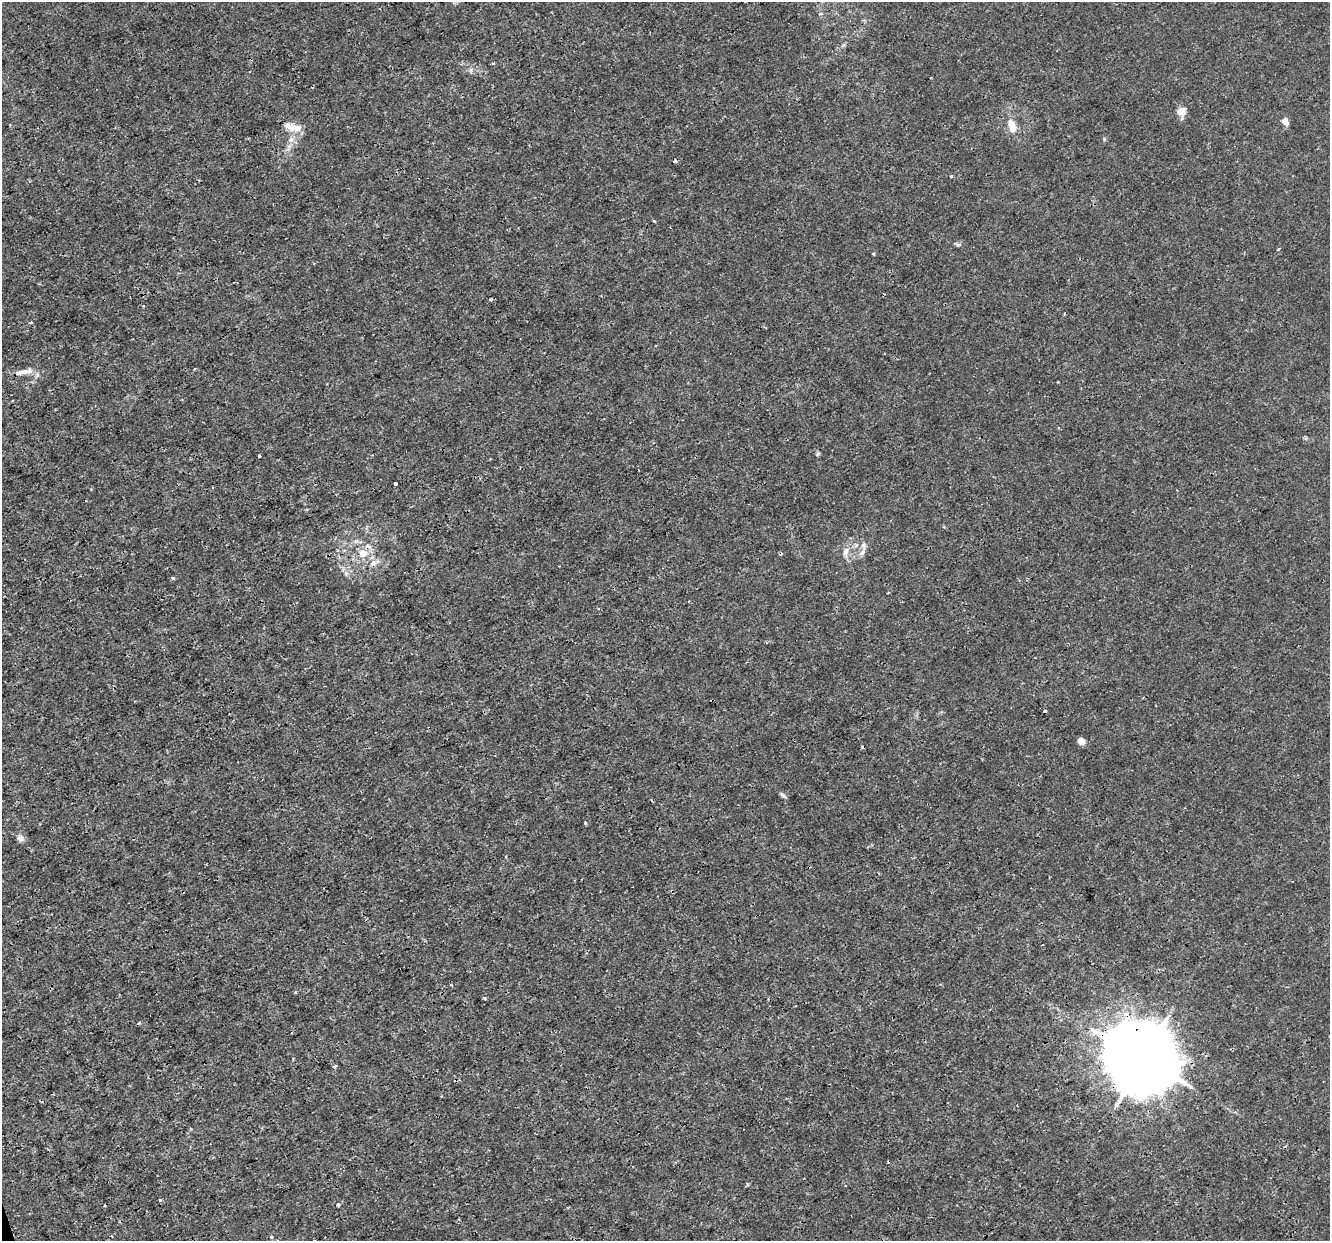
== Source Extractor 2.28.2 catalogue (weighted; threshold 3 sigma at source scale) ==
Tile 7 of 4 x 4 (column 3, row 2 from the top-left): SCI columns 2656-3983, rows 2590-3828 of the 5310 x 5126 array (HDU 1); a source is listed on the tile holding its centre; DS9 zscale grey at full resolution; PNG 1332 x 1243 px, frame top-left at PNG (2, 2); no overlay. Shown black and unused: <1% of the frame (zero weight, under 3 of 4 exposures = <1% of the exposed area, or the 3 px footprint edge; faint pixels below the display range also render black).
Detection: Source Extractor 2.28.2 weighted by HDU 2 'WHT'; one run over the whole footprint, this tile lists its part. Background 0.00258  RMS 8.2e-04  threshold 0.00367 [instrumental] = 3 sigma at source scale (4.5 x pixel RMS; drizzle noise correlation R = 1.50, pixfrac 1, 0.0396/0.0396 arcsec/px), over >= 5 px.
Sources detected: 35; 4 cosmic-ray / hot-pixel residue — not listed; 1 inside a brighter listed object's ellipse — not listed separately; the other 30 listed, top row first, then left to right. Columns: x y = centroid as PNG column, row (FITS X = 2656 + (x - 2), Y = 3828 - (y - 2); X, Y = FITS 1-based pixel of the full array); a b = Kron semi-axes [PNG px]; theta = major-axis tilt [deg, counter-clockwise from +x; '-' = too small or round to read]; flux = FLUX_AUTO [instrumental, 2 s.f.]
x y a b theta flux
1181 111 9 7 22 0.64
1285 121 9 7 -67 0.43
293 127 25 8 -10 0.93
1012 127 11 9 -75 0.82
951 176 4 3 - 0.093
654 221 3 3 - 0.074
958 245 7 4 -1 0.15
1279 249 3 3 - 0.3
490 300 3 3 - 0.17
30 323 4 3 - 0.098
23 372 28 6 12 0.73
37 375 7 4 72 0.15
818 454 6 5 - 0.12
259 456 3 3 - 0.092
395 484 3 3 - 0.28
864 545 11 6 -89 0.37
846 551 11 7 75 0.46
363 553 6 6 - 1
373 563 9 8 - 0.44
172 578 5 4 - 0.12
1081 741 6 4 -47 1
783 795 9 4 -36 0.17
585 823 4 4 - 0.091
20 838 9 7 -64 0.35
484 998 4 3 - 0.11
1143 1059 21 19 -32 760
335 1066 5 3 - 0.13
160 1200 3 3 - 0.12
338 1204 3 3 - 0.47
271 1237 4 3 - 0.076
Overlapping masked pixels (flux is a lower limit): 2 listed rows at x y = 363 553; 1143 1059